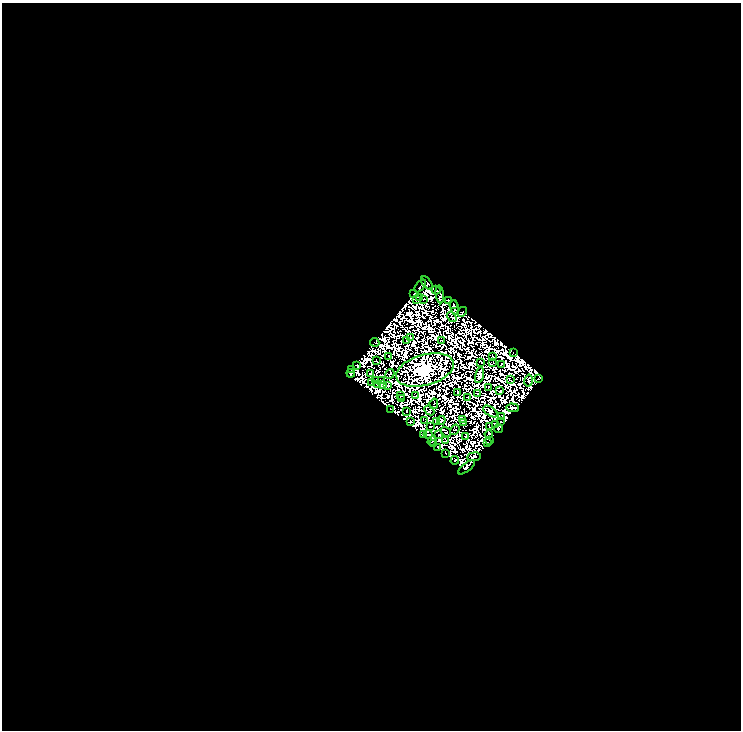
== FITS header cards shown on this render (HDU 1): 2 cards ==
NAXIS1  =                  739
NAXIS2  =                  728

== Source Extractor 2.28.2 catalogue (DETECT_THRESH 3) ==
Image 739 x 728 px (HDU 1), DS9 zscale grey, 1 PNG px = 1 image px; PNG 743 x 732 px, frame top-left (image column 1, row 728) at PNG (2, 3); each listed source drawn as its Kron ellipse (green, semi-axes under 4 px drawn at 4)
Background 0.0302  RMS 2.5e-05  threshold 7.58e-05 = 3 sigma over >= 5 px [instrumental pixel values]
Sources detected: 183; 100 with non-positive FLUX_AUTO (blend fragments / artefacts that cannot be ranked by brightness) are neither listed nor drawn; the other 83 listed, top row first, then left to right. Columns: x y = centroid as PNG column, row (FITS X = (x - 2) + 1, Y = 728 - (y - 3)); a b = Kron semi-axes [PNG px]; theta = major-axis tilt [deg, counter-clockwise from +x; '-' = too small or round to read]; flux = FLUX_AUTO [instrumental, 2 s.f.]
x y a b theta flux
427 283 7 4 -51 1.0e+00
420 286 7 2 48 3.6e-01
436 290 4 3 - 4.1e+00
414 294 3 3 - 2.2e+00
440 294 9 3 -84 2.6e+00
420 297 4 2 - 7.5e-02
424 299 2 2 - 1.9e+00
416 300 4 2 - 1.2e+00
449 300 3 3 - 3.2e+00
453 304 4 2 - 1.4e+00
454 307 8 4 -74 1.5e+00
462 312 5 2 - 9.8e-01
452 317 6 2 -58 3.1e-01
410 338 2 2 - 1.1e+00
441 340 2 2 - 1.1e+00
407 341 3 2 - 7.1e-01
375 342 5 2 - 2.9e-02
513 352 2 2 - 1.1e+00
389 356 2 2 - 1.5e+00
492 357 3 2 - 1.5e+00
376 361 2 2 - 6.1e-01
481 362 3 2 - 1.1e+00
493 363 3 2 - 5.6e-01
501 364 2 2 - 4.3e-01
356 365 3 2 - 1.1e+00
352 370 3 2 - 2.4e+00
425 370 29 15 16 1.9e+03
351 373 4 3 - 2.7e+00
371 373 2 2 - 1.2e+00
390 374 5 2 - 8.4e-05
479 375 8 4 77 2.2e+00
539 379 4 2 - 1.0e-01
375 380 4 2 - 2.6e+00
510 380 3 2 - 8.6e-01
381 381 3 3 - 1.5e+00
529 381 6 2 79 6.0e-01
372 382 3 2 - 4.5e-01
378 384 2 2 - 6.7e-01
383 385 3 2 - 1.1e+00
388 385 3 2 - 2.3e+00
488 387 2 2 - 2.8e-01
500 391 3 2 - 7.0e-01
457 392 2 2 - 5.4e-01
478 394 2 2 - 2.6e-01
401 396 3 2 - 1.4e+00
415 396 3 2 - 7.3e-01
467 397 3 2 - 4.2e-01
402 399 3 2 - 5.7e-02
434 404 5 2 - 8.4e-01
512 408 6 3 -4 3.3e+00
390 409 2 2 - 1.8e-02
429 410 5 3 - 3.4e-01
407 411 2 2 - 2.3e-01
490 411 8 4 -33 2.0e+01
502 416 2 2 - 1.4e+00
441 420 4 3 - 4.5e-01
462 420 2 2 - 1.3e+00
424 421 3 2 - 1.3e+00
436 421 4 2 - 1.7e-01
411 422 4 2 - 9.1e-01
501 422 2 2 - 8.0e-01
463 423 4 2 - 6.4e-01
495 425 2 2 - 2.1e+00
489 426 3 2 - 6.9e-01
430 427 2 2 - 4.3e-01
499 428 4 3 - 1.7e+00
455 430 5 2 - 6.2e-01
446 432 6 2 -39 4.1e+00
423 434 4 3 - 1.5e+00
489 434 4 2 - 1.4e+00
428 435 5 3 - 1.1e+00
439 435 2 2 - 1.2e+00
465 436 2 2 - 9.3e-01
446 440 2 2 - 2.0e-01
490 440 3 2 - 9.8e-01
432 441 5 3 - 5.5e-01
487 443 2 2 - 1.2e-01
434 444 4 2 - 2.4e+00
438 448 3 2 - 1.2e+00
445 453 3 2 - 7.5e-01
474 457 7 3 7 5.8e+00
455 460 4 2 - 1.3e+00
466 467 10 4 38 1.1e+01
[100 non-positive-flux detections neither listed nor drawn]